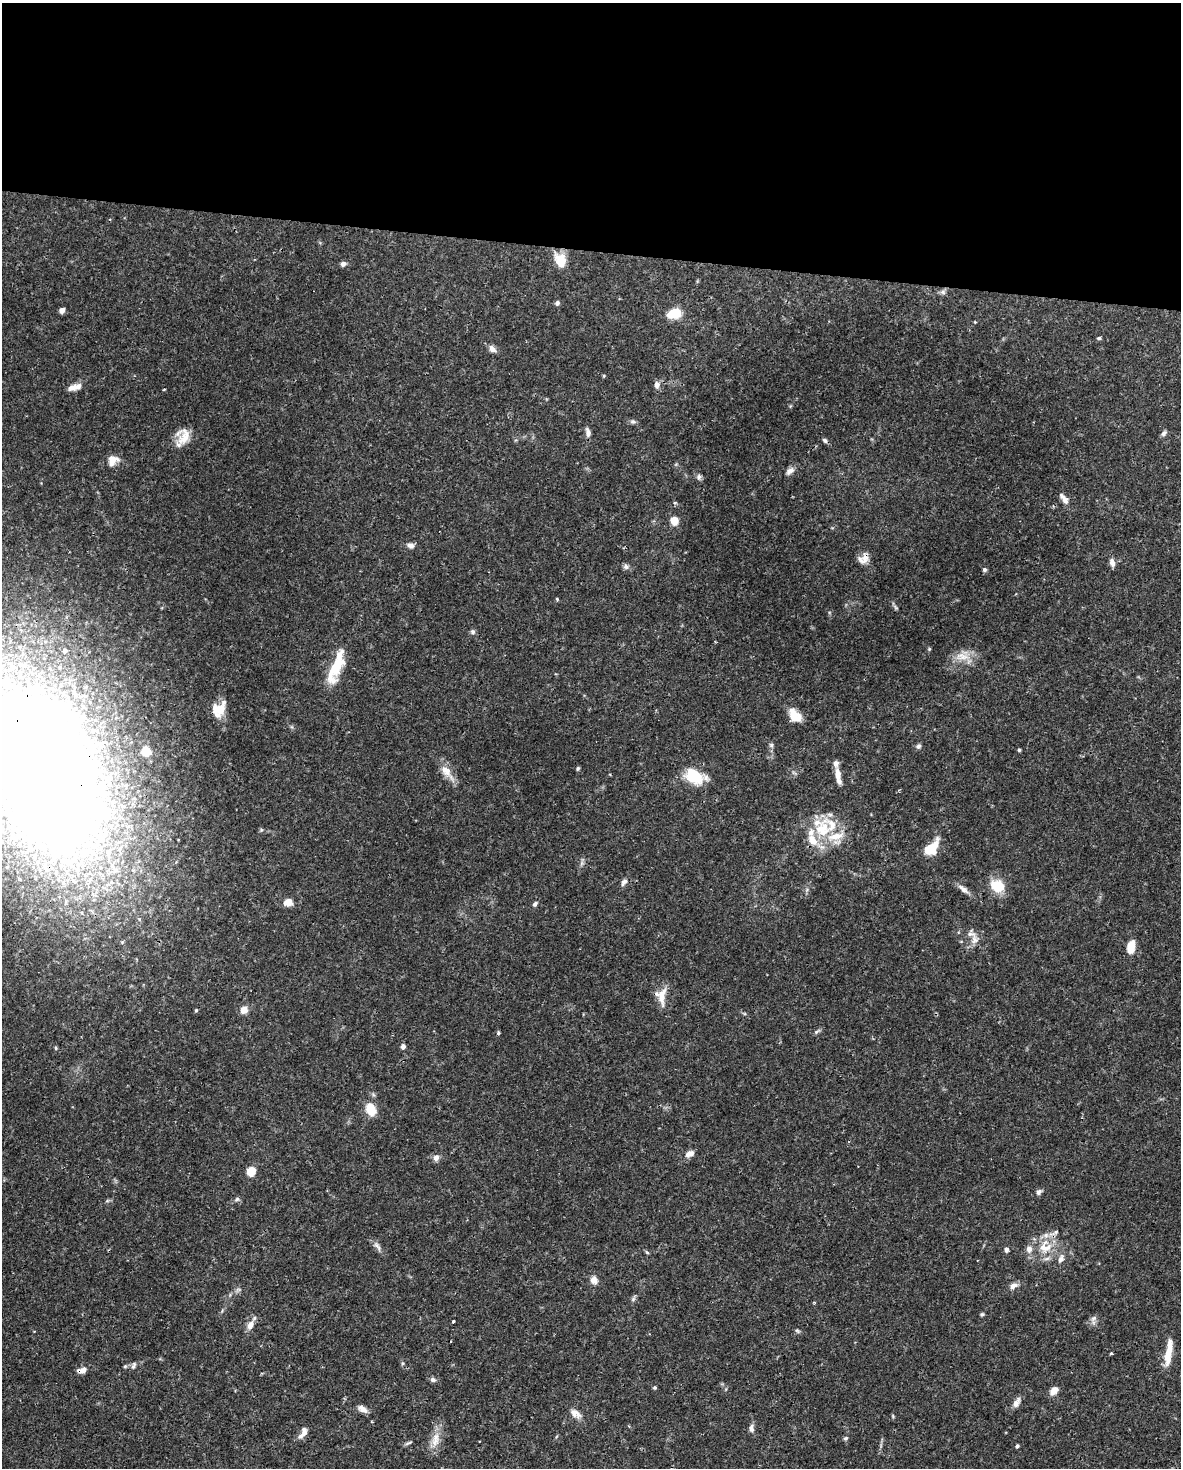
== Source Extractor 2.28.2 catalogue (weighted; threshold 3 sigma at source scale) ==
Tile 3 of 4 x 3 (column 3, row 1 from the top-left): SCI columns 2360-3538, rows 3161-4626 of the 4716 x 4739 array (HDU 1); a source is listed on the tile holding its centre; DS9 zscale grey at full resolution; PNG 1183 x 1470 px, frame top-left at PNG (2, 3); no overlay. Shown black and unused: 17% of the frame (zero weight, under 3 of 4 exposures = <1% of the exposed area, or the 3 px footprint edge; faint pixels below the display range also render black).
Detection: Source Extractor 2.28.2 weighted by HDU 2 'WHT'; one run over the whole footprint, this tile lists its part. Background 0.0444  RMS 0.0019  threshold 0.00835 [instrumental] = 3 sigma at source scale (4.5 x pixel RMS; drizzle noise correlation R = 1.50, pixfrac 1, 0.05/0.05 arcsec/px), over >= 5 px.
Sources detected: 111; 1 cosmic-ray / hot-pixel residue — not listed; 17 inside a brighter listed object's ellipse — not listed separately; the other 93 listed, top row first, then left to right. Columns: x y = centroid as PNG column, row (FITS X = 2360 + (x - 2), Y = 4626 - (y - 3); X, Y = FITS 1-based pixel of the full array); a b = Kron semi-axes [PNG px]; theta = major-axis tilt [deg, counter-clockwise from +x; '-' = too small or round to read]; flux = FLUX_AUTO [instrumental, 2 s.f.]
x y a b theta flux
560 260 18 13 -66 3.2
343 264 7 5 18 0.62
943 292 8 6 -3 0.54
557 303 6 5 - 0.52
62 310 5 5 - 0.95
674 313 12 8 20 5.7
1099 338 5 4 - 0.26
492 349 12 8 -47 0.89
604 376 5 3 - 0.19
657 385 9 7 -81 0.8
73 388 13 7 17 1.3
633 422 7 6 - 0.42
588 432 11 6 -78 0.89
1163 433 8 6 46 0.48
184 437 20 17 78 3.1
825 440 8 5 -38 0.44
112 458 20 8 -9 1.4
790 471 13 7 42 0.98
699 477 8 6 -69 0.53
1064 498 16 6 -51 1.1
674 520 5 5 - 5.3
411 546 9 7 -24 0.8
864 559 14 11 38 1.5
1112 562 11 7 -79 0.94
626 567 7 7 - 0.59
984 569 5 5 - 0.38
557 599 3 3 - 0.32
895 607 8 4 -42 0.34
473 632 7 6 - 0.44
929 649 5 4 - 0.2
962 656 23 10 2 2.6
335 668 39 13 65 6.3
218 710 14 13 - 3.6
795 717 15 11 -5 2.3
771 745 6 6 - 0.38
918 746 6 6 - 0.46
1019 750 4 4 - 0.27
578 768 5 4 - 0.28
46 771 211 111 -68 320
447 772 25 10 -51 2.4
838 774 15 8 -85 1.6
694 775 19 12 -30 8.2
823 829 32 22 76 8.1
931 848 21 11 48 4
624 882 11 6 53 0.69
997 886 17 14 -34 4.3
963 889 17 6 -38 1.1
288 902 8 7 - 1.9
535 904 8 5 50 0.46
974 940 12 11 - 1.6
1131 947 12 7 81 3.1
662 995 26 10 85 2.6
196 1010 4 4 - 0.23
244 1010 10 9 - 1.3
817 1031 10 4 36 0.4
498 1033 5 4 - 0.27
403 1046 6 5 - 0.59
371 1109 10 8 -67 4.5
690 1154 11 7 22 1.3
436 1158 8 7 - 0.89
251 1171 5 5 - 7.2
1039 1192 8 6 50 0.56
237 1199 7 5 28 0.42
377 1246 17 6 -58 0.84
1045 1247 21 20 - 5.2
1006 1250 5 4 - 0.76
647 1252 6 4 -32 0.25
594 1280 9 8 - 1.4
1013 1286 10 6 26 1
633 1299 10 5 68 0.42
982 1314 5 4 - 0.27
1093 1318 10 7 54 0.75
453 1321 3 3 - 0.47
250 1325 12 7 64 1.6
797 1331 7 4 -37 0.3
1169 1352 33 8 80 3.4
1111 1354 4 3 - 0.36
134 1365 10 5 69 0.49
125 1366 5 5 - 0.25
82 1370 12 6 7 1.2
433 1380 8 6 -31 0.52
654 1388 5 5 - 0.24
1054 1391 9 6 56 1.9
1016 1403 15 7 61 1
362 1409 12 7 -32 1.1
575 1413 15 9 -35 1.4
893 1416 6 4 -88 0.21
751 1428 10 6 83 0.78
304 1432 13 8 81 1.1
845 1438 6 4 38 0.32
436 1439 24 8 78 2.4
409 1443 12 3 22 0.35
1017 1446 4 3 - 0.39
Overlapping masked pixels (flux is a lower limit): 3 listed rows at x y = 864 559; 46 771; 82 1370
Isophote crosses this tile's border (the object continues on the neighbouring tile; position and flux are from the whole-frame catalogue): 1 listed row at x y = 46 771